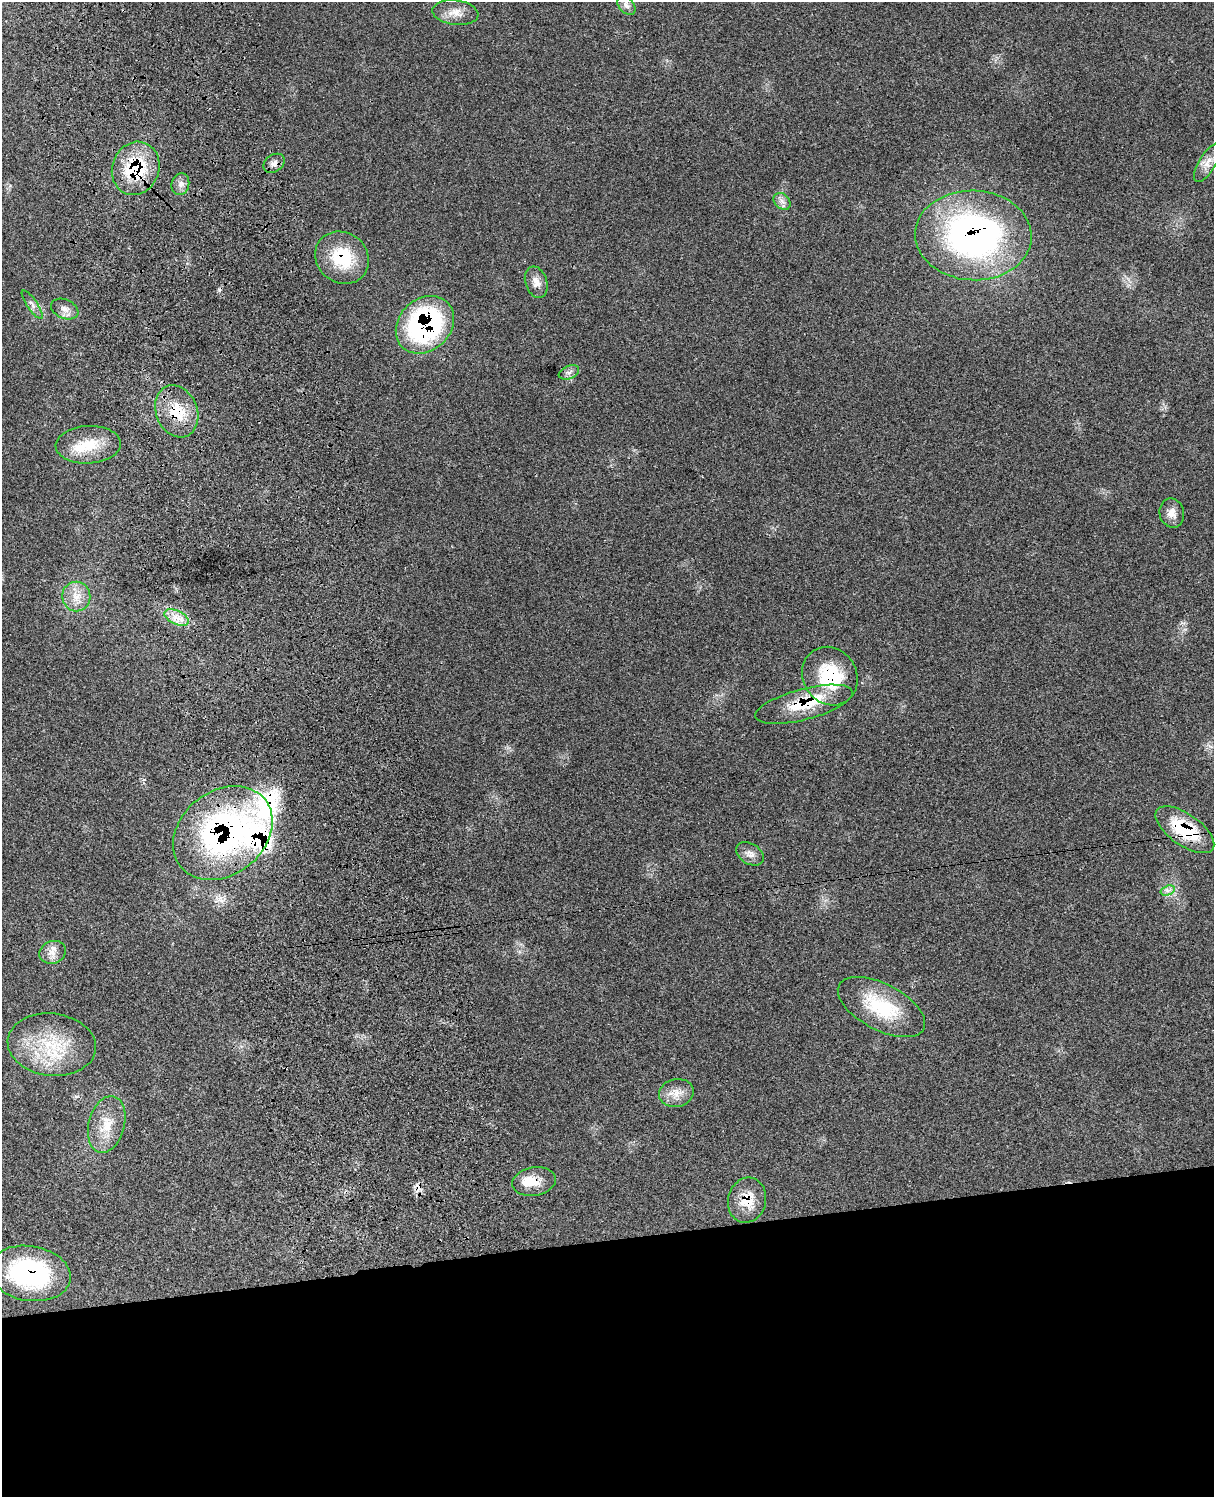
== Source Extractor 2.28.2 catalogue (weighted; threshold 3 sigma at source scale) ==
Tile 11 of 4 x 3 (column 3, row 3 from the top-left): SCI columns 2545-3756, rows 281-1775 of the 5091 x 4932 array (HDU 1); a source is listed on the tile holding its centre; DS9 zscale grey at full resolution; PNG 1216 x 1499 px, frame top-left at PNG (2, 2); each listed source drawn as its Kron ellipse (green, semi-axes under 4 px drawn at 4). Shown black and unused: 17% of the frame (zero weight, under 3 of 4 exposures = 6% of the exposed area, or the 3 px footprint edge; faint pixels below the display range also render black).
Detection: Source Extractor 2.28.2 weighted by HDU 2 'WHT'; one run over the whole footprint, this tile lists its part. Background 0.0766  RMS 0.0058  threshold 0.0259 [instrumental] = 3 sigma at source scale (4.5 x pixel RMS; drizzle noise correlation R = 1.50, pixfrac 1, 0.05/0.05 arcsec/px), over >= 5 px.
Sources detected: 39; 1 cosmic-ray / hot-pixel residue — neither listed nor drawn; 5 inside a brighter listed object's ellipse — not listed separately; the other 33 listed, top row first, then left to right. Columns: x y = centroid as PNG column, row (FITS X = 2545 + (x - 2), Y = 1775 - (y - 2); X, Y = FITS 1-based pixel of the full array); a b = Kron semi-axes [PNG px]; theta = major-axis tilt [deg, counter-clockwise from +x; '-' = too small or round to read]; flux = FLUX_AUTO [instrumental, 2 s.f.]
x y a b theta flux
626 5 11 7 -49 2.8
455 13 23 12 -7 7.2
274 163 11 8 35 3
1208 163 22 8 59 5.4
136 168 27 23 69 38
180 184 11 8 76 3.1
782 201 9 7 -43 2.6
973 235 58 45 -2 200
342 258 28 25 -37 27
536 282 16 11 -71 4.9
32 305 17 5 -55 2.6
65 309 14 9 -23 3.6
425 325 32 26 43 110
569 372 10 6 22 2.4
177 411 27 20 -68 19
88 445 33 19 3 18
1172 513 14 12 -76 4.9
76 596 15 14 - 8.2
177 617 13 6 -25 5
830 676 30 26 -58 36
804 704 50 15 15 25
1185 830 34 15 -35 31
223 833 54 42 38 160
750 854 15 10 -32 3.9
1168 890 7 4 19 1.9
53 952 13 11 19 5
881 1007 48 23 -28 35
52 1045 44 31 -7 37
676 1093 18 14 12 7.2
107 1124 29 18 75 15
534 1182 22 14 9 9.3
747 1200 23 19 76 14
30 1273 41 27 -9 80
Overlapping masked pixels (flux is a lower limit): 12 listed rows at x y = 136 168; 973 235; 342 258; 425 325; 177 411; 830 676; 804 704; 1185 830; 223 833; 534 1182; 747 1200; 30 1273